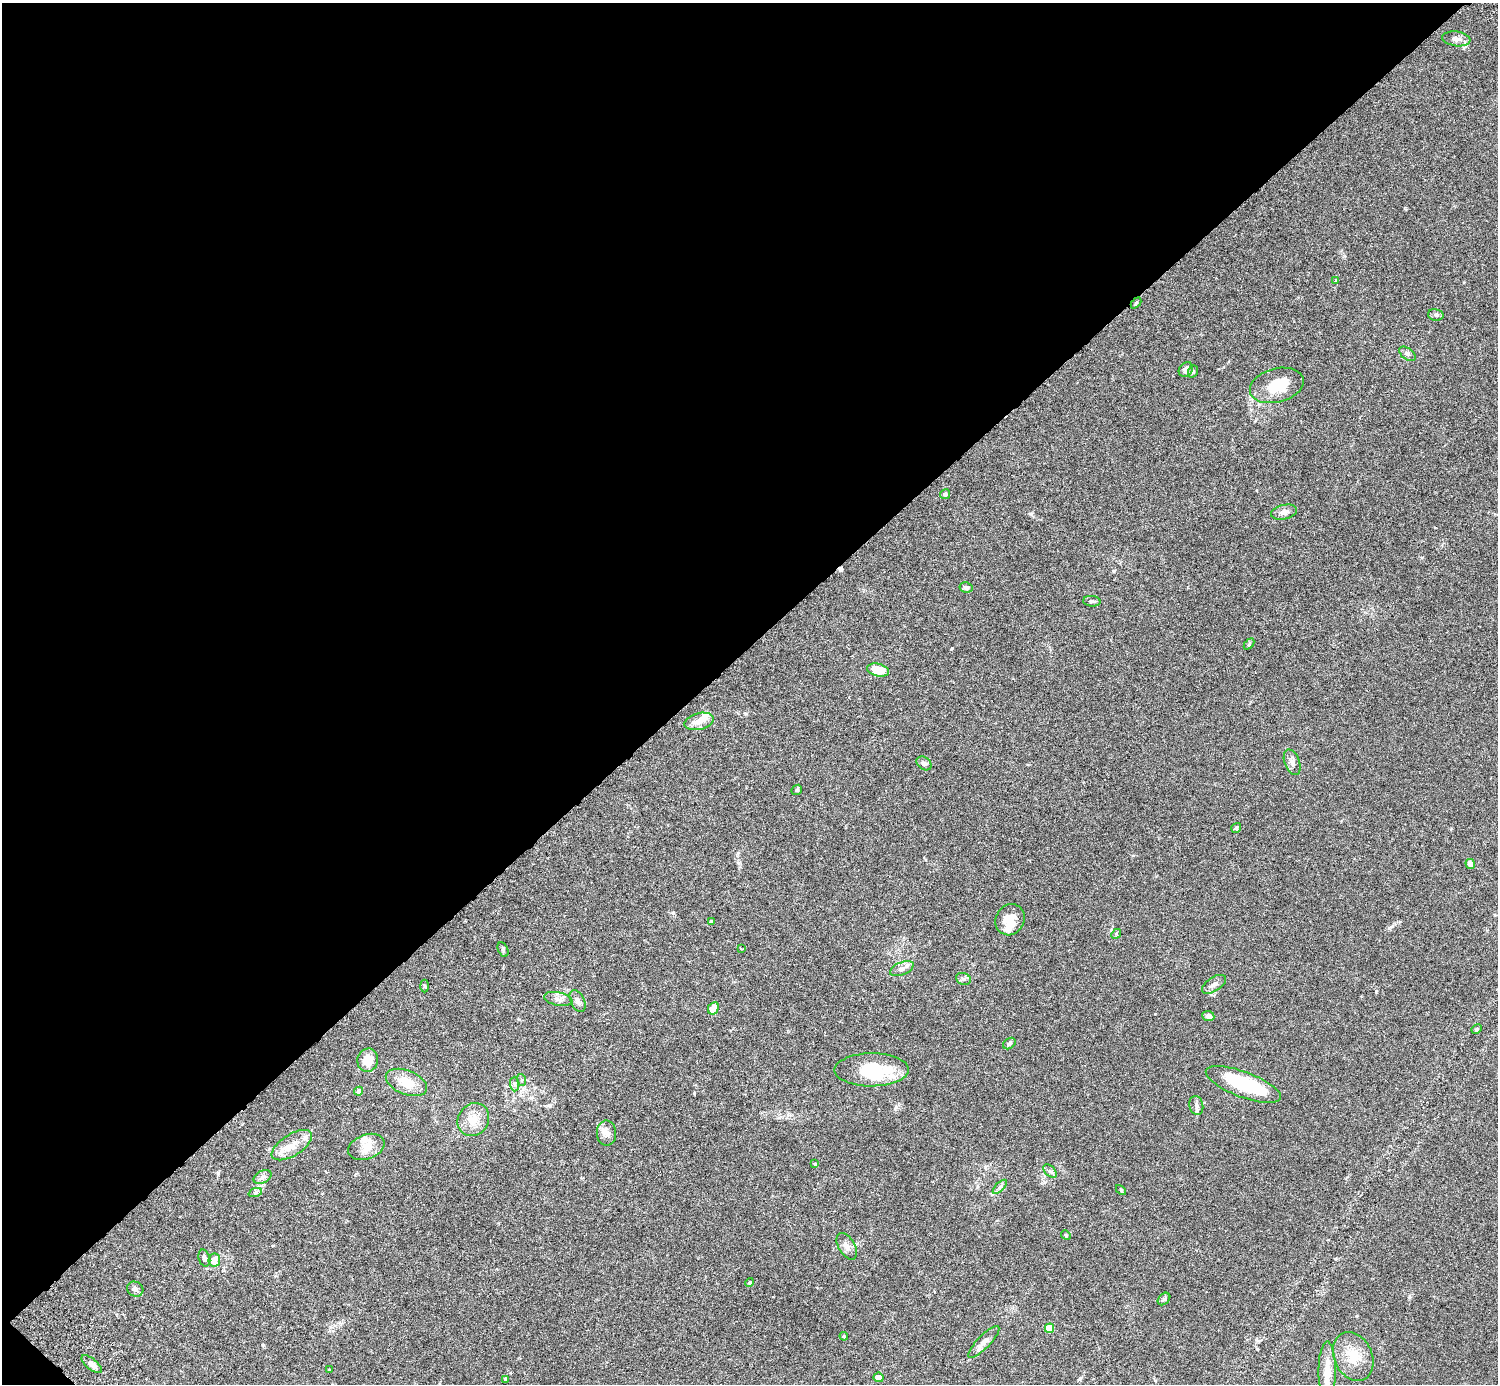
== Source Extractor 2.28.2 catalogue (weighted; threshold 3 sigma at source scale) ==
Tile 5 of 4 x 4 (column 1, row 2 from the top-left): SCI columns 45-1540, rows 2967-4348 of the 6074 x 6074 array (HDU 1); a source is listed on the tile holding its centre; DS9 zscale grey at full resolution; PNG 1500 x 1386 px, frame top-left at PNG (2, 3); each listed source drawn as its Kron ellipse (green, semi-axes under 4 px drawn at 4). Shown black and unused: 47% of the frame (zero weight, under 3 of 6 exposures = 3% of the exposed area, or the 3 px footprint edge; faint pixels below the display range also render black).
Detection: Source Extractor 2.28.2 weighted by HDU 2 'WHT'; one run over the whole footprint, this tile lists its part. Background 0.0147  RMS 0.002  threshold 0.0081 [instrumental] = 3 sigma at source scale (4.09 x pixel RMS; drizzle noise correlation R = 1.36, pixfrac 0.8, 0.05/0.05 arcsec/px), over >= 5 px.
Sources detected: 80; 3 inside a brighter object's white glare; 1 cosmic-ray / hot-pixel residue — neither listed nor drawn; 7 inside a brighter listed object's ellipse — not listed separately; the other 69 listed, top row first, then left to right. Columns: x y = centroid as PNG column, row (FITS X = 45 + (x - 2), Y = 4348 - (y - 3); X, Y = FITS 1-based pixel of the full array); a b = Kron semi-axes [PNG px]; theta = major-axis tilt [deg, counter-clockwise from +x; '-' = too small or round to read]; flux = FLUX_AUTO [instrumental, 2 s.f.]
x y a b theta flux
1456 39 14 7 -8 0.92
1336 280 4 3 - 0.15
1136 303 6 4 46 0.21
1436 315 8 6 -14 0.37
1407 354 9 5 -37 0.45
1186 369 8 6 48 0.73
1193 371 6 5 - 0.28
1277 385 27 17 15 4.7
945 494 5 5 - 0.54
1284 512 13 7 13 0.9
966 587 6 5 - 0.38
1092 601 9 5 -3 0.39
1249 644 6 4 47 0.26
878 670 11 6 -14 3.8
699 721 15 8 15 1.8
1292 762 13 7 -70 0.79
924 763 8 6 -40 0.6
797 790 6 4 44 0.24
1236 828 5 4 - 0.35
1470 864 5 4 - 1.2
1010 920 16 14 59 2.6
711 921 3 3 - 0.27
1116 934 5 4 - 0.2
741 949 4 2 - 0.14
503 950 7 5 -65 0.28
902 969 12 6 23 0.81
963 979 7 6 - 0.44
1214 984 14 7 33 0.89
424 986 6 4 -88 0.27
558 999 14 6 -11 0.88
578 1001 12 6 -63 0.7
713 1008 6 5 - 1.7
1208 1016 6 5 - 0.7
1477 1029 5 3 - 0.25
1009 1043 7 5 35 0.35
368 1060 12 10 75 2.9
872 1070 37 16 0 8.4
522 1080 6 4 -72 0.23
406 1082 22 12 -22 3.3
515 1084 7 4 -89 0.36
1243 1084 40 12 -21 13
358 1091 4 4 - 0.72
1196 1105 10 7 -77 0.6
473 1120 17 15 55 2.7
606 1133 12 9 -89 1.1
292 1145 23 10 32 2.8
366 1147 19 12 21 2.1
815 1164 4 3 - 0.18
1050 1171 8 5 -44 0.46
262 1177 9 6 27 0.65
1000 1187 9 3 45 0.39
1121 1190 6 3 -46 0.2
255 1193 7 4 19 0.36
1066 1235 5 4 - 0.2
847 1246 15 8 -59 1.1
204 1258 9 5 -73 0.43
214 1260 6 5 - 2.6
750 1283 5 3 - 0.19
135 1289 8 7 - 0.71
1164 1299 7 5 45 0.37
1049 1328 5 4 - 5
844 1336 4 4 - 0.2
984 1342 21 6 46 1.2
1353 1357 25 19 -65 4.4
92 1364 12 5 -39 1.2
329 1370 4 4 - 0.14
1327 1370 29 8 90 3.1
879 1377 5 5 - 1.1
506 1379 4 3 - 0.52
Unlisted compact peaks at least as high as the median listed source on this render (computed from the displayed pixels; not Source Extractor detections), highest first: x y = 952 648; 896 1107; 1031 514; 746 714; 218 1173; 1409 1297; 549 1105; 1376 991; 673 913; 694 1093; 263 1345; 1389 928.